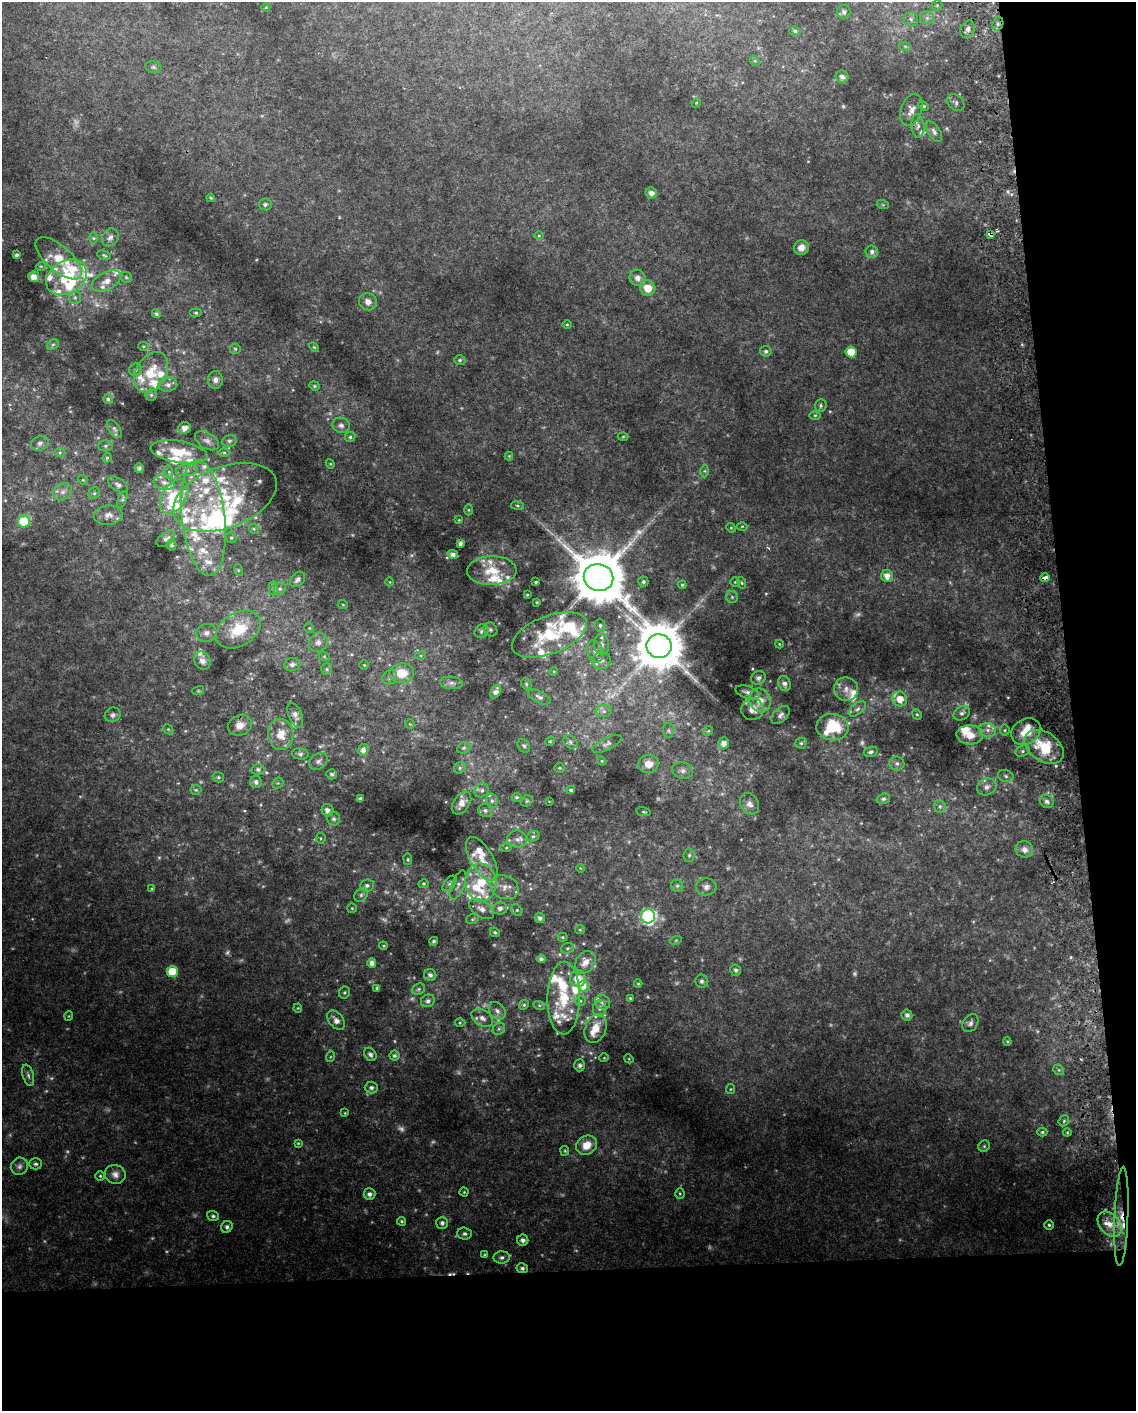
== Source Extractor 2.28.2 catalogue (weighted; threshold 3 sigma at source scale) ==
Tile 12 of 4 x 3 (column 4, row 3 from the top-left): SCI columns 3445-4578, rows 10-1418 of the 4618 x 4284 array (HDU 1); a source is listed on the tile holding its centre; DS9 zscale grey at full resolution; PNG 1138 x 1413 px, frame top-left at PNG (2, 2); each listed source drawn as its Kron ellipse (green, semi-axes under 4 px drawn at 4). Shown black and unused: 16% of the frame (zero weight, under 2 of 3 exposures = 2% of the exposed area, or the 3 px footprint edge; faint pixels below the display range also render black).
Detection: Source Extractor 2.28.2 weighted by HDU 2 'WHT'; one run over the whole footprint, this tile lists its part. Background 0.0735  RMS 0.013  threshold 0.059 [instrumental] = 3 sigma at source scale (4.5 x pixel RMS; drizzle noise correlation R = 1.50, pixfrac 1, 0.0396/0.0396 arcsec/px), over >= 5 px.
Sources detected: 443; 39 too faint to see at this stretch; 1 inside a brighter object's white glare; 3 cosmic-ray / hot-pixel residue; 1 long thin detection or spike segment (spike, bleed or trail) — neither listed nor drawn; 84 inside a brighter listed object's ellipse — not listed separately; the other 315 listed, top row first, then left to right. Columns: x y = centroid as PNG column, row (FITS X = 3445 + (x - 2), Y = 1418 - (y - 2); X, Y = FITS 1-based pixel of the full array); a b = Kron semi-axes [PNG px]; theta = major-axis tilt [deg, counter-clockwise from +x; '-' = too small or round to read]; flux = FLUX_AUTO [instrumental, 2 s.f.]
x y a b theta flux
937 5 5 5 - 1.8
266 7 4 3 - 1
844 12 7 6 - 4.6
927 18 6 6 - 4.1
911 19 7 7 - 3.9
998 24 7 5 69 3.7
967 29 9 6 64 5.9
795 31 6 4 -16 2.8
905 46 6 4 -18 1.9
755 61 6 4 -43 1.8
153 67 8 6 -15 2.7
842 77 6 6 - 6.1
696 103 5 4 - 1.2
956 103 10 7 -42 3.9
923 106 5 3 - 1.7
911 110 17 10 71 12
918 126 12 6 -85 6.4
934 132 11 6 -58 5.3
651 193 6 5 - 6.1
211 198 4 4 - 1.4
265 204 6 6 - 2.8
883 205 6 4 -18 1.6
990 234 4 3 - 9.4
539 236 5 3 - 1.1
110 237 9 7 54 6.2
94 238 6 4 -90 1.9
801 247 8 7 - 8.7
872 252 6 6 - 5.2
17 255 3 3 - 3.1
104 255 7 4 -15 2
59 258 28 12 -41 33
41 266 5 3 - 1.2
34 277 5 5 - 7.2
67 277 22 16 30 55
126 277 6 5 - 2.1
637 278 8 8 - 6.3
106 281 16 9 28 12
648 288 8 7 - 16
75 298 6 5 - 3
368 302 9 8 - 8.4
196 313 6 4 0 2
156 314 4 4 - 3.3
567 324 4 3 - 1.3
53 345 6 4 28 2.3
144 346 5 4 - 1.7
314 347 6 3 -44 1.4
235 349 5 5 - 2.3
766 351 6 5 - 3.2
851 352 5 5 - 23
460 360 6 5 - 2.1
135 370 6 6 - 3.1
151 372 22 15 59 36
215 380 9 7 87 6.1
168 385 9 7 9 5.6
314 386 5 4 - 1.8
151 395 5 5 - 2.5
108 399 5 4 - 2.5
821 405 6 6 - 2.7
815 415 6 4 1 1.8
341 425 9 7 -20 5.3
184 428 6 5 - 7.5
114 429 10 5 -53 3.4
623 436 5 3 - 1.2
350 437 5 5 - 2.3
207 441 13 8 -31 7.4
229 441 7 5 13 3.3
40 443 9 7 27 4.9
105 446 7 5 1 2.8
179 452 28 11 -9 38
60 453 5 3 - 1.5
224 453 6 4 -1 2.1
509 456 4 4 - 1.2
107 458 5 4 - 1.9
330 464 5 4 - 1.5
139 468 5 4 - 2.9
187 470 11 6 8 5.6
705 471 6 4 -89 1.7
169 472 7 4 -73 2.6
83 480 5 4 - 1.9
164 482 11 7 -12 8
118 485 11 6 -35 4.9
63 492 10 8 36 7.1
94 493 6 5 - 2.6
174 496 19 12 58 45
225 497 54 30 21 120
122 499 9 4 67 2.5
517 506 6 3 -9 1.7
469 510 5 3 - 1.5
108 515 14 10 5 10
203 518 58 21 -84 120
459 520 4 4 - 1.1
24 521 6 6 - 58
742 526 5 3 - 1.3
731 528 5 4 - 1.5
254 529 5 4 - 1.8
231 538 5 5 - 2
166 539 11 6 36 5.8
460 544 4 4 - 4.3
172 545 5 4 - 2.4
453 554 5 4 - 6.3
238 570 6 4 -72 1.7
492 571 25 14 1 30
887 576 6 5 - 9.9
599 577 15 13 -20 9100
1045 578 5 3 - 8.2
298 579 9 6 46 5.1
390 582 4 3 - 0.88
536 582 3 3 - 1.6
643 582 5 5 - 3
735 582 5 5 - 1.6
742 583 6 4 -73 1.8
682 585 4 4 - 1.8
273 588 7 4 90 3
280 589 7 5 69 3.3
527 595 3 2 - 1.1
732 597 6 6 - 2.6
537 602 3 2 - 1.1
343 605 5 3 - 1.3
600 625 7 5 -87 2.6
309 628 5 5 - 1.4
238 629 24 16 32 47
490 629 7 6 - 2.8
481 631 7 6 - 3.5
206 633 10 9 - 6.9
549 635 39 19 21 66
318 642 10 9 - 6.9
779 644 4 4 - 1.2
601 645 10 7 -89 6.4
659 646 12 12 - 6700
595 651 11 8 -72 6.7
421 655 5 3 - 1.7
324 656 6 4 -19 1.6
601 660 9 8 - 6.7
202 661 9 7 -61 8.5
292 664 8 6 12 4.8
364 665 5 5 - 1.6
327 669 6 5 - 2.2
554 671 4 3 - 1.2
402 673 12 10 6 29
390 677 7 6 - 3.9
758 678 7 6 - 4.2
451 683 11 6 -5 5.2
784 683 8 6 -66 6
526 684 6 5 - 1.9
846 689 12 11 - 12
198 691 6 4 17 1.5
496 692 7 5 62 4.9
747 692 12 6 -18 5.2
539 697 12 5 -26 4.8
900 699 8 7 - 15
760 700 12 10 -69 17
753 709 11 10 - 10
857 709 10 5 37 4.2
604 711 8 6 -2 4
962 713 9 6 34 4.7
917 714 5 4 - 1.9
113 715 8 7 - 4.3
295 715 13 6 -68 6.1
780 715 11 6 44 5.3
410 724 4 4 - 1.4
240 725 12 9 22 12
832 727 16 13 -7 49
168 729 6 4 -44 1.6
668 730 7 5 90 2.8
988 730 8 6 -14 6.7
1005 730 5 5 - 1.9
708 731 5 4 - 1.7
1026 732 15 12 34 25
281 734 15 12 -87 22
970 735 13 9 -2 19
550 741 5 4 - 1.7
570 742 8 5 -41 3.4
724 743 6 5 - 8.6
801 743 5 5 - 2.4
607 744 16 6 26 5.1
524 746 7 5 -55 2.7
1044 747 21 14 -34 58
464 748 7 5 21 2.7
363 750 6 5 - 6.9
1023 751 7 5 27 3.1
871 752 7 5 16 3.6
300 754 8 5 -6 3.7
318 761 10 7 40 5.2
602 761 5 3 - 1.3
897 763 7 7 - 4.7
649 764 10 9 - 15
460 768 6 5 - 2.4
560 768 5 4 - 1.8
258 769 6 5 - 3.4
683 770 10 8 -20 5.9
332 774 5 5 - 2.7
1006 776 8 6 -19 3.5
218 777 5 5 - 2.2
256 782 6 6 - 4.7
278 783 6 4 42 2
987 787 10 8 21 7.1
196 790 5 5 - 1.8
482 790 7 6 - 4.3
571 790 4 4 - 2.8
516 797 5 4 - 2.2
360 799 4 4 - 4.3
883 799 7 5 19 2.9
492 801 7 5 -77 3.1
527 801 6 5 - 2.2
549 801 4 2 - 0.8
1047 801 7 6 - 4.7
462 803 12 8 56 9.3
749 804 11 9 -57 8.2
940 806 7 5 -70 3.3
327 810 6 6 - 7
485 810 7 6 - 4
644 812 7 3 -8 1.4
334 819 7 6 - 4
533 836 6 5 - 2.4
321 838 5 5 - 1.9
517 839 10 8 -9 6.8
506 848 5 3 - 1.6
1024 849 9 8 - 7.9
689 855 7 5 86 2.6
408 859 6 3 -82 1.3
482 859 24 11 -60 23
580 868 4 3 - 1
481 882 19 15 -84 41
450 883 9 5 50 3
424 884 5 4 - 1.8
367 885 7 6 - 3.6
458 885 15 6 68 6
677 886 6 5 - 2.5
504 887 15 11 -25 14
706 887 10 8 5 6.1
152 889 3 3 - 1.5
361 895 8 6 45 3.3
352 908 5 4 - 1.5
500 908 7 6 - 5.2
481 909 14 8 -33 10
517 910 6 5 - 2.2
648 916 7 7 - 260
540 918 5 5 - 4.7
472 919 6 5 - 1.9
580 930 5 4 - 1.8
495 932 5 4 - 2.1
562 937 5 4 - 1.7
676 940 6 3 18 1.4
434 941 4 3 - 1.9
383 946 4 4 - 1.3
567 948 6 5 - 2.5
541 959 4 4 - 3.3
585 962 12 9 56 14
372 963 4 4 - 7.5
736 970 6 5 - 3.4
172 971 5 5 - 36
430 975 6 6 - 4.6
578 979 8 7 - 20
702 981 6 6 - 3.3
638 984 4 4 - 1.4
583 987 6 5 - 6.7
377 988 4 4 - 2.3
418 989 7 5 23 2.8
344 992 6 5 - 2.3
564 998 36 16 89 54
630 998 4 3 - 1.4
428 1001 7 6 - 4.7
581 1001 5 5 - 1.7
603 1002 8 7 - 6.3
524 1005 5 4 - 1.9
539 1005 6 3 -19 1.7
298 1008 4 4 - 1.4
600 1008 8 6 80 5.1
497 1011 9 7 -49 6.1
907 1015 5 5 - 4.1
69 1016 5 3 - 1
482 1018 12 7 -32 7.7
336 1020 11 7 -50 7.5
460 1023 5 3 - 1.4
970 1023 10 7 57 4.8
596 1028 15 10 71 20
499 1029 6 5 - 3
1007 1042 4 3 - 1.5
370 1054 7 5 -50 3.7
394 1056 5 5 - 3.2
330 1057 5 3 - 1.2
604 1058 5 3 - 1
629 1059 5 3 - 1.3
580 1065 6 5 - 4.7
1059 1070 6 4 -43 2
28 1075 11 5 -73 4.2
371 1088 7 6 - 4.2
731 1089 5 4 - 1.5
345 1113 4 3 - 1.1
1064 1121 6 4 48 2
1042 1132 5 4 - 2
1067 1132 4 4 - 1.3
298 1143 4 4 - 1.5
586 1145 10 9 - 19
984 1146 6 5 - 2.1
565 1151 5 4 - 1.5
35 1164 7 5 1 3
19 1166 9 8 - 5.2
115 1174 10 9 - 8
100 1176 5 5 - 1.9
464 1192 4 4 - 1.5
680 1193 5 4 - 1.5
369 1194 6 6 - 5.5
213 1216 6 4 -17 2.7
1121 1216 49 7 88 37
401 1221 4 4 - 2.1
442 1223 6 6 - 4.2
1110 1224 14 10 -50 21
1049 1225 5 5 - 2.4
227 1227 6 5 - 3.3
465 1234 7 6 - 3.4
523 1240 5 5 - 5.2
485 1255 3 3 - 1.7
502 1257 8 6 3 4.4
522 1268 6 5 - 3
Overlapping masked pixels (flux is a lower limit): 4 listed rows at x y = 998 24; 990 234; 1044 747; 1121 1216
Unlisted compact peaks at least as high as the median listed source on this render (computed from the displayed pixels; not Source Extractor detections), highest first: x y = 752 669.